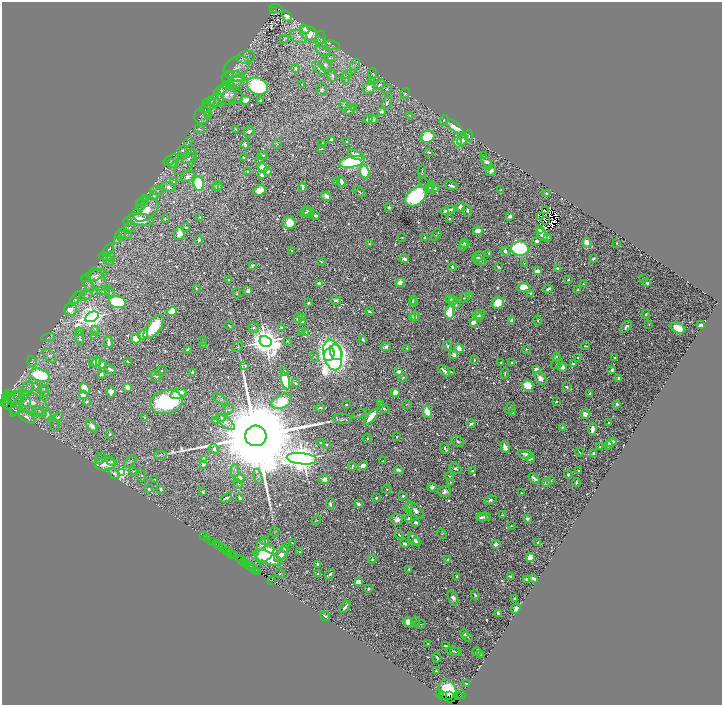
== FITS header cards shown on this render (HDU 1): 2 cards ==
NAXIS1  =                 1440
NAXIS2  =                 1405

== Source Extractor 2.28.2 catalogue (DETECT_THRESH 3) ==
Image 1440 x 1405 px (HDU 1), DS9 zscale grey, zoomed out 1/2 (1 PNG px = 2 x 2 image px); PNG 724 x 707 px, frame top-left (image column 1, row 1405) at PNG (2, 2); each listed source drawn as its Kron ellipse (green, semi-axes under 4 px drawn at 4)
Background 1.41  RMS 0.016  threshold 0.0477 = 3 sigma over >= 5 px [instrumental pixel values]
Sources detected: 1096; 90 cannot appear on this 1/2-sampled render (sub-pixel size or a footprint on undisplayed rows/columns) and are neither listed nor drawn; of the other 1006, the 500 brightest by FLUX_AUTO listed and drawn (506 fainter detections omitted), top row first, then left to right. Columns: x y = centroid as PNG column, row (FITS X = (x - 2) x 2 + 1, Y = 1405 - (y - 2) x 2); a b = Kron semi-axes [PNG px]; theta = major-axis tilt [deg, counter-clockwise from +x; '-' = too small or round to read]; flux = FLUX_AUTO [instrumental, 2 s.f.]
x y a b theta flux
276 8 6 2 -16 1100
274 10 2 1 - 320
287 16 6 4 -57 16
305 29 5 4 - 14
309 33 9 7 -24 110
299 37 9 6 -16 18
321 37 6 5 - 4.8
284 39 5 2 - 3.7
321 42 7 4 -29 8.7
333 45 7 3 -19 3.7
323 51 8 4 -24 10
246 57 9 6 10 12
330 58 5 3 - 4.6
325 65 6 5 - 10
355 65 6 4 60 7.9
237 67 14 10 31 26
295 69 4 3 - 8.7
319 69 8 2 -45 4.3
373 73 5 3 - 3.6
347 74 5 2 - 3.3
332 76 6 4 -79 7.9
228 77 6 6 - 6.6
235 77 9 5 -13 33
346 78 6 3 -86 4.7
235 82 8 5 36 14
371 82 4 3 - 5.5
302 84 2 2 - 5.2
228 85 7 3 -11 5.5
379 85 6 3 48 6.5
257 86 11 8 -22 390
369 88 6 5 - 27
387 89 5 3 - 3.9
221 90 7 4 26 9.2
321 90 6 5 - 6.7
405 93 5 4 - 5.3
231 94 12 8 -32 27
226 95 10 9 - 35
216 100 8 6 37 14
245 100 5 4 - 19
261 100 3 2 - 8.9
211 101 5 3 - 3.5
387 103 7 3 64 8.5
210 105 11 5 34 11
343 105 5 3 - 4
353 107 3 2 - 4.3
207 108 9 3 -86 3.9
350 110 6 2 29 8.4
382 111 4 3 - 14
202 115 9 7 72 8.4
208 116 4 3 - 3.3
410 116 3 2 - 4.1
368 119 5 2 - 21
373 119 4 4 - 8.2
444 120 5 3 - 3.5
455 127 10 4 -37 60
199 129 5 3 - 5
236 129 2 2 - 4.6
249 131 5 5 - 9.5
469 136 5 3 - 3.4
428 137 7 6 - 150
331 140 4 2 - 15
463 140 6 4 49 17
188 142 5 3 - 4
347 142 2 2 - 12
458 142 5 3 - 93
322 143 4 3 - 3.6
245 144 5 2 - 12
277 144 5 3 - 3.5
321 149 4 2 - 3.9
182 150 5 4 - 6.3
429 152 3 2 - 3.9
263 155 5 4 - 6.1
356 155 9 4 -22 32
484 155 3 2 - 5.7
188 158 7 4 35 7
244 158 2 2 - 5.8
171 160 8 4 32 9.1
259 160 4 3 - 3.3
186 162 15 7 51 20
352 162 13 5 12 790
487 162 8 4 -56 20
172 164 5 3 - 6
263 168 5 4 - 92
267 171 4 3 - 8.4
422 171 6 2 86 3.5
491 171 5 5 - 16
247 172 3 2 - 4.1
365 172 7 4 -69 190
262 175 3 2 - 20
188 177 7 4 28 14
174 182 4 3 - 6.4
336 182 4 3 - 8.2
341 182 5 3 - 22
198 184 7 5 -80 330
426 185 10 3 -51 5
218 186 5 3 - 6.9
431 186 4 3 - 9.5
451 186 6 3 -21 11
169 187 7 5 -17 14
303 187 4 2 - 15
216 188 4 2 - 3.4
433 188 6 3 -2 15
501 190 2 2 - 3.3
156 191 6 3 -13 5.8
259 191 6 5 - 45
359 192 7 2 -38 4.7
546 193 3 2 - 10
154 196 4 4 - 7.1
326 196 5 4 - 20
416 196 12 8 40 360
146 198 4 3 - 3.7
142 201 6 4 20 4.9
141 205 6 3 87 4.3
389 207 2 2 - 25
461 207 5 4 - 30
451 209 3 2 - 5.5
146 210 14 9 39 63
447 210 7 2 15 22
467 210 6 4 -84 8.7
138 211 5 4 - 5.6
308 211 6 4 -29 12
546 211 2 1 - 5.2
306 212 5 3 - 4.1
316 216 3 2 - 8.9
510 216 4 2 - 15
541 216 2 1 - 3.7
165 218 4 3 - 4.3
200 218 3 2 - 3.4
449 219 3 3 - 5.3
140 220 13 6 -9 90
545 221 2 1 - 3.5
128 222 4 3 - 3.9
289 223 6 6 - 61
129 227 6 5 - 7.8
186 227 4 3 - 6.8
540 229 3 3 - 11
478 231 5 3 - 52
179 233 7 5 79 28
125 234 7 4 -29 8.9
437 234 4 2 - 7.7
542 234 7 4 -57 28
120 235 5 5 - 5.9
435 237 3 2 - 5.9
547 237 3 3 - 8.1
402 238 2 2 - 3.7
425 238 4 3 - 8.6
199 240 4 2 - 12
117 241 4 3 - 3.3
537 241 4 4 - 8.8
586 242 5 4 - 45
617 243 2 2 - 3.8
369 244 3 3 - 3.4
465 244 5 4 - 7.4
463 246 6 2 45 4.4
520 249 9 7 -5 590
108 250 8 3 54 6.2
291 251 2 2 - 5.2
505 251 5 3 - 12
489 253 3 2 - 5.3
105 256 6 3 -10 9.6
479 256 6 5 - 17
111 257 5 4 - 5.1
404 259 4 3 - 15
593 259 3 3 - 7.5
108 260 6 4 -58 7.8
480 261 8 3 -28 4.4
321 262 4 3 - 3.6
524 263 2 2 - 3.8
252 266 4 3 - 5.4
452 267 4 2 - 7.9
498 267 3 2 - 4.1
558 268 3 3 - 14
538 271 4 3 - 30
94 276 13 5 18 12
644 278 4 2 - 5
98 279 12 7 -63 28
568 279 3 2 - 4.9
228 280 2 2 - 10
400 283 4 4 - 32
647 283 3 2 - 12
88 284 9 2 -57 4.3
320 284 3 2 - 54
583 284 2 2 - 5.4
523 287 6 4 5 70
196 288 3 3 - 3.7
548 289 4 2 - 12
578 290 3 3 - 6
103 291 7 4 -11 12
248 291 3 3 - 27
110 292 6 3 -60 5
237 293 5 3 - 4.4
531 293 3 2 - 4.6
79 295 5 4 - 5
86 296 7 4 24 7.6
469 296 3 2 - 13
464 298 5 3 - 4.1
76 299 7 3 55 5
450 299 4 4 - 10
336 300 5 4 - 10
413 300 4 3 - 6.9
453 301 4 3 - 11
117 302 8 6 -12 250
413 302 3 3 - 4.5
308 303 3 2 - 9.2
498 303 6 5 - 66
456 305 4 4 - 5.7
71 310 7 6 - 36
172 311 5 4 - 120
369 311 4 3 - 6.9
450 312 6 4 85 110
480 314 5 3 - 5.7
646 314 4 3 - 6.3
415 316 5 3 - 10
478 316 5 4 - 6.5
92 317 7 4 28 4000
298 318 5 3 - 16
302 318 4 3 - 9.1
413 318 3 3 - 4.3
537 320 6 3 89 3.8
512 321 4 2 - 27
302 322 3 2 - 18
473 322 4 3 - 32
649 324 3 3 - 3.8
701 325 3 3 - 7.4
229 326 5 2 - 5.1
154 327 14 6 52 150
626 327 7 3 44 12
254 328 5 5 - 8.5
282 328 3 2 - 9.6
678 328 8 5 -28 74
95 331 5 3 - 5.2
79 332 4 3 - 3.4
301 332 2 2 - 6.2
306 332 3 3 - 3.5
143 334 5 4 - 54
94 336 4 3 - 28
48 337 6 3 15 3.4
79 338 7 3 -77 5.6
136 339 5 5 - 95
363 339 3 2 - 7.3
203 340 2 2 - 3.3
265 341 6 5 - 8800
287 341 3 3 - 4.6
109 342 6 2 -83 19
203 345 4 2 - 6.9
448 346 5 2 - 8.6
586 346 4 2 - 4.9
238 347 6 4 47 5.3
386 347 5 3 - 14
407 348 2 2 - 3.4
459 348 5 4 - 40
188 349 3 2 - 7.4
526 349 3 2 - 3.8
336 352 8 6 -66 970
329 354 7 5 71 2000
49 355 8 5 -47 8.1
333 355 15 9 -75 2400
454 355 4 3 - 25
315 357 5 3 - 3.5
557 357 5 3 - 18
577 357 2 2 - 4.7
614 357 3 3 - 5.1
474 360 3 2 - 5.7
32 361 5 4 - 5.3
128 361 2 2 - 5.4
93 362 4 3 - 22
96 362 5 4 - 24
501 362 2 2 - 6.2
512 362 3 3 - 3.6
556 364 6 3 29 3.5
573 364 3 2 - 7.3
103 365 4 3 - 24
245 365 2 2 - 5.8
562 367 4 4 - 31
110 369 7 4 -38 11
536 370 2 2 - 84
612 370 3 3 - 18
161 371 6 4 30 5.6
284 371 3 2 - 8.4
444 371 7 3 -44 20
193 372 4 3 - 15
399 372 3 2 - 25
451 372 3 2 - 4.4
505 373 5 2 - 5
101 374 3 2 - 13
40 375 10 6 -18 240
156 376 6 5 - 9.6
403 377 5 3 - 4
541 378 7 5 -55 31
618 378 4 3 - 14
285 381 9 4 -76 200
295 383 3 2 - 9.1
36 386 3 3 - 4.8
528 386 5 5 - 120
127 387 3 3 - 61
566 387 3 2 - 7.2
44 388 3 3 - 5.6
85 388 6 4 -53 69
27 389 8 5 64 12
44 391 5 3 - 3.9
111 392 5 4 - 28
395 392 4 3 - 55
590 393 3 2 - 4.5
8 394 2 1 - 92
83 394 4 3 - 45
178 394 8 5 15 60
25 395 4 3 - 3.6
8 396 3 1 - 160
6 398 3 1 - 190
16 398 6 6 - 10
220 399 8 3 -33 5
6 401 2 2 - 210
87 401 3 3 - 4.8
282 401 10 7 26 160
26 402 5 4 - 6.1
31 402 18 9 -29 53
166 402 16 12 10 410
556 402 2 2 - 4.3
4 403 2 1 - 100
380 404 2 2 - 8.3
406 404 5 3 - 3.8
617 404 3 3 - 9.6
7 405 5 3 - 230
346 405 2 2 - 4.3
17 406 12 4 61 8.4
320 408 4 2 - 7
384 408 6 3 -34 6.9
510 408 6 3 65 3.7
15 410 5 2 - 3.4
228 410 5 4 - 6.4
40 411 7 4 -37 6.7
427 412 6 4 -64 70
38 413 4 3 - 3.4
513 413 3 3 - 5.9
47 414 6 3 83 18
359 414 8 3 24 4.4
585 414 4 4 - 29
371 416 9 3 51 74
27 417 9 4 -33 15
58 417 5 3 - 5
222 417 3 3 - 5.6
145 418 3 2 - 5.8
342 419 10 4 -2 8.9
215 421 3 2 - 5
225 422 11 5 -36 19
608 423 3 2 - 5.8
471 424 4 3 - 9.5
55 426 6 3 -65 3.9
92 426 7 4 -50 21
562 427 2 2 - 6.6
592 429 6 4 83 15
109 434 2 2 - 5.9
256 436 10 10 - 180000
396 437 2 2 - 4.3
367 438 4 2 - 3.5
458 441 7 4 -33 7.3
321 442 2 2 - 3.9
611 442 5 3 - 31
327 445 2 2 - 5.8
608 445 4 3 - 6.9
505 447 6 4 -68 27
600 447 2 2 - 5.1
445 448 5 3 - 9.3
214 449 5 4 - 7
580 452 4 2 - 4.1
526 454 8 3 -11 21
593 454 4 2 - 17
160 455 6 4 1 5.7
101 458 6 5 - 6.1
204 459 3 3 - 30
302 459 15 5 -6 9500
531 459 5 2 - 8.5
111 461 5 4 - 6.6
130 461 8 3 45 5.7
383 461 3 2 - 3.9
105 464 10 6 2 49
203 464 3 3 - 15
363 465 5 3 - 24
352 467 4 2 - 4.8
455 468 6 4 -34 9.7
399 470 4 3 - 14
133 471 4 3 - 4
235 471 6 4 88 7.8
473 471 4 3 - 4.7
578 471 3 2 - 4.9
114 473 6 4 -46 15
122 473 4 3 - 420
141 475 6 4 -80 5.3
568 475 4 3 - 6.5
258 476 7 4 -73 5
450 476 4 3 - 4.2
240 478 5 4 - 24
534 478 6 3 -41 18
155 479 2 2 - 3.8
324 479 5 4 - 25
551 480 3 2 - 3.3
450 482 3 3 - 3.9
546 482 4 3 - 12
576 483 4 2 - 7.2
238 484 5 3 - 3.4
432 487 4 3 - 14
149 489 4 3 - 6
161 489 4 3 - 8.2
387 489 4 3 - 4.6
444 491 6 5 - 14
203 492 3 3 - 7.3
521 493 3 2 - 3.4
403 496 3 3 - 6.9
226 498 6 2 29 11
239 498 4 2 - 14
376 498 3 2 - 5.5
490 500 6 3 19 8.7
330 504 6 3 -85 7.5
358 504 3 2 - 21
409 507 5 4 - 5.5
415 510 10 5 -43 24
502 515 3 2 - 3.5
481 517 5 3 - 10
484 517 6 3 13 10
397 519 6 5 - 17
409 519 3 2 - 19
527 519 3 3 - 17
316 520 5 3 - 3.3
416 522 4 3 - 11
511 526 2 2 - 3.3
274 532 5 3 - 3.5
442 534 6 4 -40 4.1
399 535 5 2 - 5.9
203 536 2 1 - 26
207 538 3 1 - 26
414 540 8 4 -49 23
212 541 2 1 - 120
265 541 4 3 - 5.6
416 542 2 1 - 4.1
538 542 3 2 - 17
292 543 4 3 - 3.7
216 544 2 1 - 170
405 544 5 3 - 6.4
496 544 4 3 - 22
262 545 6 4 76 13
219 546 4 1 - 37
223 548 3 1 - 130
285 548 4 3 - 15
227 551 5 1 - 520
300 552 2 2 - 4.3
231 554 2 1 - 81
265 554 11 6 41 270
233 555 2 1 - 120
281 555 9 5 48 28
235 556 2 1 - 140
268 558 15 6 -21 350
530 558 4 3 - 97
372 559 4 3 - 5.8
241 560 4 2 - 360
448 560 3 2 - 6.9
244 563 2 1 - 99
246 563 2 1 - 180
317 564 3 2 - 11
249 566 5 2 - 770
253 568 3 2 - 270
409 569 2 2 - 15
256 570 2 1 - 120
258 571 2 1 - 120
318 573 4 3 - 6
280 574 5 3 - 3.3
330 574 6 3 47 8.7
457 576 3 2 - 4.9
510 577 3 2 - 6.2
527 579 3 2 - 12
533 579 4 3 - 16
271 581 3 1 - 130
358 582 3 3 - 37
368 589 3 2 - 8.5
475 595 4 3 - 8.2
453 598 8 4 -64 16
515 598 2 2 - 5.6
345 607 6 2 54 12
516 608 6 3 72 14
498 613 4 2 - 14
325 616 5 2 - 7.6
408 622 5 4 - 25
415 622 5 3 - 3.8
420 624 6 3 4 4
464 634 3 3 - 16
467 637 5 3 - 3.6
428 643 2 2 - 3.6
446 646 4 2 - 5.9
453 651 7 3 -8 4
456 652 6 2 2 3.4
477 652 4 2 - 12
481 654 3 2 - 7.4
437 657 5 2 - 7.3
436 671 2 2 - 4.2
466 683 3 2 - 4.4
448 691 12 8 -68 250
440 694 2 1 - 53
450 695 2 1 - 100
459 695 2 1 - 140
461 695 4 2 - 310
442 696 2 1 - 100
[506 fainter detections neither listed nor drawn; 90 sub-pixel or undisplayed-footprint detections neither listed nor drawn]